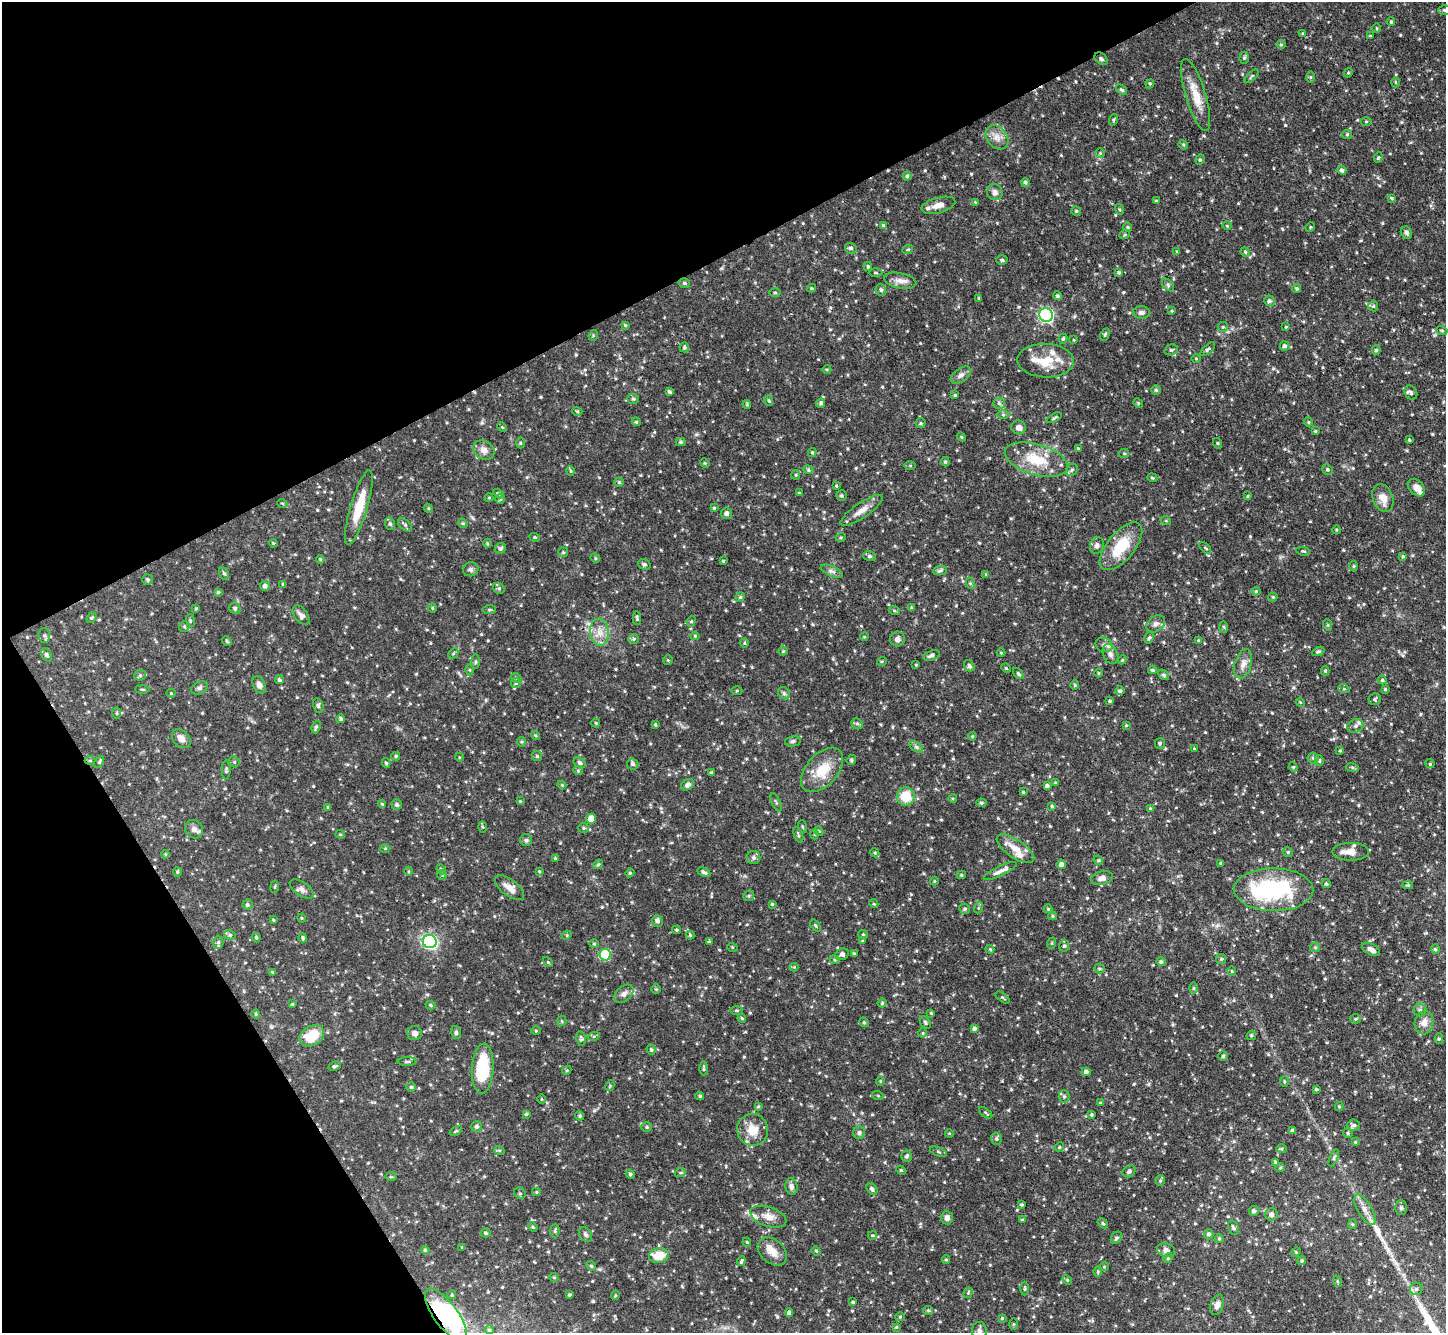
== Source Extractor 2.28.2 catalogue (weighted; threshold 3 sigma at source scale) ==
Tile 5 of 4 x 4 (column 1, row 2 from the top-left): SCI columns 11-1454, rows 2961-4291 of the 5795 x 5784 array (HDU 1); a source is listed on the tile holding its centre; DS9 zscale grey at full resolution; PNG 1448 x 1335 px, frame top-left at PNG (2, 2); each listed source drawn as its Kron ellipse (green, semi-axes under 4 px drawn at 4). Shown black and unused: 28% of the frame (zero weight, under 3 of 4 exposures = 1% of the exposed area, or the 3 px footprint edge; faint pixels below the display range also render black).
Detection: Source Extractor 2.28.2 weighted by HDU 2 'WHT'; one run over the whole footprint, this tile lists its part. Background 0.0834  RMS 0.0042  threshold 0.019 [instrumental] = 3 sigma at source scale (4.5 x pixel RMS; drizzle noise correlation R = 1.50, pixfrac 1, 0.05/0.05 arcsec/px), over >= 5 px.
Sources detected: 618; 1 inside a brighter object's white glare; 2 cosmic-ray / hot-pixel residue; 1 long thin detection or spike segment (spike, bleed or trail) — neither listed nor drawn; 10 inside a brighter listed object's ellipse — not listed separately; of the other 604, all 500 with FLUX_AUTO >= 0.385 (the completeness limit of this list) listed and drawn (104 fainter detections not listed), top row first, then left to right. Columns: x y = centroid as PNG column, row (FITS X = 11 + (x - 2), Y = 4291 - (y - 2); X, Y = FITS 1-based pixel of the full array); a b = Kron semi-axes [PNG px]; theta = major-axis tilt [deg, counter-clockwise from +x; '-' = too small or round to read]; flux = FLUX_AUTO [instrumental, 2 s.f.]
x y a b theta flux
1445 10 6 5 - 0.86
1391 22 4 3 - 0.52
1377 28 4 3 - 0.39
1303 33 4 4 - 0.44
1370 36 3 3 - 0.39
1281 45 5 3 - 0.43
1244 58 6 4 89 0.64
1101 59 7 5 -37 0.94
1348 73 5 4 - 0.44
1252 76 9 3 45 0.57
1310 77 6 4 90 0.51
1395 82 5 3 - 0.44
1150 84 4 4 - 0.51
1121 90 6 4 -37 0.7
1196 95 37 10 -73 8
1113 120 6 3 72 0.55
1366 121 5 3 - 0.43
1347 134 5 4 - 0.58
997 137 13 10 -51 3.4
1183 145 5 4 - 0.55
1100 153 5 4 - 0.55
1378 157 5 4 - 0.55
1200 160 5 4 - 0.62
1342 170 4 4 - 1.2
907 176 4 4 - 0.56
1025 182 4 4 - 0.79
995 192 8 7 - 1.9
1391 198 4 3 - 0.7
1156 201 3 3 - 0.42
975 202 4 3 - 0.4
938 205 17 7 15 3.8
1119 209 5 4 - 0.58
1076 211 4 4 - 0.55
883 225 3 3 - 0.5
1227 226 4 4 - 0.39
1128 227 4 4 - 0.45
1310 227 5 4 - 0.44
1406 233 6 5 - 1.1
1125 234 5 3 - 0.42
851 248 6 5 - 1
908 249 5 3 - 0.41
1177 252 4 3 - 0.43
1245 252 5 4 - 0.53
1002 260 5 5 - 0.76
868 266 4 3 - 0.56
876 273 7 3 -1 0.6
1119 273 4 4 - 0.65
900 281 16 7 -11 2.9
684 283 6 4 -15 0.69
1168 285 7 4 -47 0.74
812 288 4 4 - 0.47
1297 288 4 4 - 0.68
881 290 6 5 - 0.88
775 292 6 4 0 0.57
1058 296 4 4 - 0.68
979 298 3 2 - 0.44
1269 301 5 5 - 1
1373 306 5 5 - 0.64
1172 311 4 3 - 0.39
1141 312 8 6 0 1.3
1046 315 7 6 - 76
625 325 3 3 - 0.42
1223 327 5 5 - 0.55
1286 327 4 4 - 0.39
1442 331 5 3 - 0.46
593 335 5 4 - 0.47
1105 335 6 4 64 0.66
1063 339 5 4 - 0.63
1074 340 4 4 - 0.4
1285 346 5 4 - 0.95
684 347 5 4 - 0.77
1208 349 9 4 42 0.83
1171 350 7 5 15 0.86
1376 350 4 4 - 0.67
1196 358 5 3 - 0.42
1046 361 28 17 -2 10
827 369 4 3 - 0.42
961 375 11 6 36 1.8
1156 390 5 5 - 0.56
669 392 4 3 - 0.87
1411 393 7 6 - 0.95
955 395 4 3 - 0.46
633 399 6 5 - 0.68
769 400 5 4 - 0.52
821 403 5 4 - 0.75
999 403 6 5 - 0.86
1138 403 5 4 - 0.51
747 404 4 4 - 0.43
577 411 5 3 - 0.47
1003 415 6 4 0 0.66
1054 418 8 3 27 0.67
636 422 4 4 - 0.49
1308 422 4 4 - 0.53
921 423 5 4 - 0.51
502 427 5 4 - 0.4
1019 427 7 7 - 2
1315 431 3 3 - 0.44
961 437 5 4 - 0.43
1409 440 3 3 - 0.45
681 442 5 4 - 0.68
520 443 5 3 - 0.39
1217 443 5 3 - 0.43
1078 448 3 3 - 0.39
484 450 11 9 -34 2.8
812 452 4 4 - 0.49
1124 453 5 4 - 0.48
1036 460 32 15 -16 14
945 462 5 4 - 0.58
705 463 5 4 - 0.47
910 465 5 3 - 0.46
1327 469 5 5 - 0.66
808 470 5 4 - 0.59
1072 470 6 5 - 0.79
571 471 5 3 - 0.48
796 475 5 4 - 0.48
1152 478 5 4 - 0.53
619 482 5 4 - 0.52
836 486 3 2 - 0.39
1416 488 10 7 -46 3.2
499 493 6 4 -32 0.65
799 493 4 4 - 0.39
841 496 5 5 - 0.69
1247 496 4 4 - 0.46
489 498 4 4 - 0.42
1383 498 14 10 -69 4.3
500 499 5 5 - 0.66
282 503 5 3 - 0.45
359 507 39 8 73 12
428 508 5 3 - 0.42
714 508 3 3 - 0.5
861 510 25 7 34 3.9
726 513 6 5 - 1.4
1166 521 5 3 - 0.43
463 523 5 4 - 0.55
390 524 6 5 - 0.82
405 525 8 5 -42 0.84
1336 530 4 3 - 0.4
535 537 5 4 - 0.53
841 537 5 3 - 0.46
273 543 4 3 - 0.4
487 543 4 3 - 0.43
1097 545 8 7 - 1.5
1121 546 29 13 50 15
500 548 6 5 - 1
1205 548 7 3 -46 0.4
1303 551 7 4 -8 0.52
563 552 5 4 - 0.6
869 556 6 5 - 0.78
1403 556 4 3 - 0.52
595 558 5 4 - 0.49
320 559 4 3 - 0.46
723 561 3 3 - 0.45
644 564 6 5 - 0.87
1354 566 5 3 - 0.46
471 569 8 7 - 1.1
832 571 12 5 -23 1.4
940 571 7 4 1 0.77
224 573 6 4 -61 0.78
986 574 4 3 - 0.41
148 579 5 5 - 0.71
970 583 6 4 -72 0.53
283 584 4 4 - 0.54
265 586 5 5 - 1.2
499 588 6 5 - 0.79
1256 591 4 4 - 0.51
218 592 4 4 - 0.52
740 597 5 4 - 0.51
1273 597 4 4 - 0.48
196 608 4 3 - 0.48
235 608 6 5 - 0.95
432 608 5 3 - 0.4
911 608 4 3 - 0.49
489 610 6 4 6 0.65
894 610 5 3 - 0.52
301 615 11 6 -53 1.7
92 618 6 4 52 0.58
637 618 7 3 -87 0.77
190 620 6 4 -72 0.51
691 621 5 4 - 0.62
1156 624 10 7 34 1.9
1328 625 6 3 -72 0.49
184 626 5 5 - 0.69
1224 627 6 4 -88 0.55
599 632 14 9 -84 4.2
44 635 7 5 -88 0.9
695 636 4 4 - 0.5
864 637 4 3 - 0.41
1149 638 6 4 61 0.63
634 639 5 5 - 0.59
897 639 7 7 - 1.6
1198 640 4 3 - 0.44
227 641 5 4 - 0.55
744 643 4 4 - 0.46
1104 645 9 7 -25 1.6
783 651 4 4 - 0.51
1318 651 6 4 26 0.74
453 653 5 3 - 0.48
1001 653 4 4 - 0.41
1110 654 10 7 -64 1.8
47 655 7 5 -61 0.99
931 656 9 4 18 1.3
668 660 5 5 - 0.46
1122 660 4 3 - 0.43
882 661 5 3 - 0.41
476 662 7 4 90 0.64
1243 664 15 8 74 2.8
916 665 4 3 - 0.46
969 666 6 5 - 0.89
1006 668 5 4 - 0.5
470 670 5 3 - 0.47
1152 670 4 3 - 0.6
1325 671 4 4 - 0.51
1098 673 4 3 - 0.41
1018 674 6 3 -46 0.67
140 675 5 5 - 0.75
1163 675 6 4 -41 0.7
516 678 5 4 - 0.62
279 680 4 4 - 0.73
1382 680 4 4 - 0.62
516 683 5 4 - 0.62
259 685 9 6 -64 2
1075 685 4 4 - 0.53
199 688 9 6 29 1.1
142 689 7 3 -2 0.5
1344 689 6 3 -18 0.5
1385 689 3 2 - 0.42
737 691 5 3 - 0.45
1120 691 5 4 - 0.84
171 693 5 4 - 0.48
784 693 6 5 - 0.84
1375 699 6 5 - 0.8
1110 701 4 3 - 0.53
1300 702 5 3 - 0.39
318 705 7 5 -76 0.81
117 713 6 4 -90 0.51
341 719 4 4 - 0.76
596 723 4 4 - 0.46
857 724 6 5 - 0.71
655 725 4 3 - 0.5
1126 725 4 4 - 0.43
1355 726 8 6 17 1.4
316 727 6 3 70 0.69
536 735 5 3 - 0.48
972 736 4 3 - 0.42
181 739 11 8 -47 2.8
793 741 8 5 11 0.92
521 742 5 4 - 0.49
1160 743 5 5 - 0.64
916 747 8 4 -36 0.92
1194 749 4 3 - 0.39
1340 751 4 3 - 0.5
396 756 4 4 - 0.59
537 756 5 5 - 0.55
459 757 4 3 - 0.39
1313 758 5 5 - 0.8
90 760 5 3 - 0.47
851 760 5 4 - 0.7
1319 761 5 4 - 0.71
99 762 6 4 62 0.67
234 762 6 5 - 0.66
386 763 5 4 - 0.56
580 763 6 4 -30 0.96
633 764 5 5 - 1
1430 764 4 4 - 0.53
1293 767 5 4 - 0.52
1352 767 6 4 -18 0.52
226 770 9 4 88 0.75
822 770 26 15 48 11
578 771 4 4 - 0.5
711 773 3 3 - 0.71
1055 783 4 3 - 0.49
562 785 4 3 - 0.39
687 785 7 5 30 1.2
1047 786 4 4 - 0.94
1023 792 3 2 - 0.39
906 797 9 9 - 9.8
953 798 4 3 - 0.41
520 801 4 4 - 0.39
776 802 10 3 -66 0.64
981 803 5 4 - 0.64
382 804 4 4 - 0.46
397 805 5 5 - 1
1052 806 4 4 - 0.55
328 807 4 4 - 0.49
1150 808 4 4 - 0.45
591 819 5 5 - 5
802 826 6 3 -71 0.43
482 827 6 4 -89 0.53
583 828 5 5 - 0.61
194 829 9 8 - 2
819 831 5 4 - 0.53
340 834 4 4 - 0.44
814 834 5 3 - 0.44
798 835 8 3 -68 0.69
526 840 6 6 - 0.79
385 848 5 3 - 0.39
1015 849 22 9 -34 5.5
1288 852 5 4 - 0.55
1351 852 18 9 0 4.1
875 853 5 3 - 0.48
165 854 4 4 - 0.47
555 858 4 3 - 0.5
753 858 7 6 - 1.3
1098 860 5 4 - 0.45
1221 863 4 3 - 0.56
598 864 5 4 - 0.53
1061 864 5 4 - 1.5
441 869 5 4 - 0.63
409 871 4 3 - 0.41
539 871 3 3 - 0.42
1000 871 18 5 26 2
177 872 4 3 - 0.57
704 872 7 3 -27 1
630 873 4 4 - 0.5
442 875 4 4 - 0.51
961 875 4 4 - 0.54
1102 878 11 6 13 2.2
934 881 4 4 - 0.44
1326 884 4 4 - 0.59
1408 885 5 4 - 0.49
275 887 6 3 81 0.46
510 888 17 8 -37 4
302 889 14 6 -33 1.9
1274 890 40 21 -1 44
749 896 6 5 - 0.67
772 904 3 3 - 0.5
874 904 5 3 - 0.45
247 905 5 5 - 0.65
978 908 5 3 - 0.46
965 909 5 5 - 0.82
1048 909 4 4 - 0.41
1053 916 4 4 - 0.53
302 918 4 4 - 0.45
273 920 4 4 - 0.41
657 921 6 5 - 1.2
815 925 6 4 -53 0.6
677 930 4 3 - 0.57
863 934 5 4 - 0.51
230 935 6 4 -13 0.72
567 935 5 4 - 0.45
690 935 4 4 - 0.56
256 937 5 3 - 0.53
303 938 5 3 - 0.67
430 941 7 6 - 66
709 941 4 3 - 0.47
863 941 4 3 - 0.56
218 942 6 5 - 0.92
1052 943 6 3 72 0.48
594 944 5 4 - 0.5
1064 946 6 5 - 0.75
732 947 5 3 - 0.39
1315 947 5 4 - 0.53
990 949 4 3 - 0.47
1371 949 10 5 -29 1.7
1435 949 5 4 - 0.66
854 953 4 3 - 0.57
842 954 7 5 26 1.5
605 955 6 5 - 25
1221 959 5 5 - 0.52
835 960 5 3 - 0.47
548 962 6 3 -45 0.5
1161 962 5 4 - 0.77
794 967 4 4 - 0.42
1099 969 5 4 - 0.65
1232 971 4 4 - 0.43
272 972 4 4 - 0.41
1193 988 5 3 - 0.44
656 989 5 4 - 0.46
624 994 11 7 42 1.8
1003 998 8 3 -37 0.44
882 1003 4 4 - 0.53
292 1004 4 3 - 0.44
430 1005 5 4 - 0.58
737 1010 6 3 -1 0.47
1420 1010 6 6 - 1
931 1013 4 3 - 0.4
256 1014 4 4 - 0.46
742 1018 4 4 - 0.47
1355 1019 5 4 - 0.59
562 1021 5 4 - 0.49
864 1022 5 4 - 0.58
925 1023 7 4 -54 0.77
1424 1023 12 9 78 3.6
974 1029 4 4 - 1
536 1031 5 3 - 0.39
415 1033 7 7 - 1.9
456 1033 7 5 -76 0.76
923 1033 4 4 - 0.49
1251 1035 5 4 - 0.63
312 1036 13 9 31 11
594 1036 6 4 18 0.55
581 1039 8 4 -77 0.77
1439 1039 5 4 - 0.65
651 1050 5 4 - 0.66
1223 1056 5 5 - 0.67
407 1062 9 3 0 0.72
335 1066 6 3 25 0.66
704 1068 7 4 90 0.68
483 1069 25 11 86 23
567 1070 5 3 - 0.45
1086 1072 4 4 - 1.1
880 1081 4 4 - 0.5
1284 1082 5 3 - 0.42
610 1086 6 4 62 0.52
411 1087 5 5 - 0.63
1316 1089 3 3 - 0.48
700 1096 4 3 - 0.58
878 1096 5 3 - 0.43
1064 1096 6 5 - 0.9
542 1099 5 3 - 0.42
1100 1103 4 4 - 0.43
758 1106 3 3 - 0.45
1339 1106 4 4 - 0.44
986 1113 8 3 -36 0.49
526 1114 4 4 - 0.56
1091 1115 4 4 - 0.58
580 1116 5 4 - 0.72
1354 1125 6 5 - 0.83
477 1126 5 5 - 1
647 1127 5 4 - 0.67
753 1130 16 15 - 7.4
456 1131 7 3 32 0.5
1293 1131 4 3 - 1.1
859 1133 6 6 - 1.3
949 1133 4 3 - 0.39
1348 1133 5 4 - 0.55
996 1139 6 5 - 0.79
1355 1142 4 4 - 0.4
1059 1147 5 4 - 0.52
1281 1149 5 4 - 0.56
499 1150 5 3 - 0.48
938 1152 9 3 -21 0.57
907 1156 6 5 - 0.92
1334 1158 9 3 67 0.74
1275 1162 4 4 - 0.46
1280 1168 5 4 - 0.54
901 1170 5 4 - 0.46
1129 1171 7 5 38 0.87
680 1173 5 3 - 0.48
630 1174 4 4 - 0.81
391 1177 6 3 -1 0.5
1160 1180 5 5 - 0.6
791 1186 8 6 -82 1.5
872 1189 6 4 -47 0.89
536 1192 4 4 - 0.48
520 1193 6 5 - 0.72
1021 1204 4 4 - 0.57
1401 1208 7 5 -88 0.97
1365 1210 17 7 -59 3.4
1254 1211 5 5 - 1.1
1271 1214 6 6 - 1.7
768 1217 19 9 -18 4
947 1218 7 6 - 1.8
1022 1220 4 4 - 0.5
1103 1223 6 4 -43 0.57
1352 1224 5 4 - 0.48
533 1227 5 4 - 0.5
1233 1228 8 5 -65 1.1
555 1231 7 4 84 0.68
486 1233 5 3 - 0.63
586 1234 8 6 -57 1.1
1209 1234 5 4 - 0.91
872 1235 4 3 - 0.46
1116 1238 6 5 - 0.89
1219 1239 4 3 - 0.57
747 1242 4 4 - 0.4
462 1247 4 3 - 0.43
425 1250 4 4 - 0.56
1166 1250 9 6 -17 1.6
772 1251 16 11 -42 4.5
816 1251 4 4 - 0.49
1296 1252 4 4 - 0.5
659 1256 10 7 9 7.3
1168 1258 5 4 - 0.51
946 1259 4 4 - 0.48
741 1261 5 3 - 0.7
1302 1261 4 4 - 0.67
591 1266 5 4 - 0.64
1104 1267 5 4 - 0.43
1098 1271 5 3 - 0.45
554 1277 4 4 - 0.52
1067 1280 5 4 - 0.5
1337 1281 6 3 -72 0.49
1025 1289 7 3 90 0.53
1416 1289 6 6 - 0.98
968 1293 6 4 57 0.5
452 1295 4 3 - 0.53
569 1295 3 3 - 0.57
615 1295 4 4 - 0.45
853 1302 4 3 - 0.63
1217 1305 10 6 72 2
928 1310 5 4 - 0.56
789 1313 4 4 - 1.2
446 1315 32 12 -54 73
900 1317 5 4 - 0.5
1002 1318 4 4 - 0.55
1013 1324 6 4 90 0.55
896 1327 4 3 - 0.41
489 1330 5 4 - 0.57
979 1331 9 7 -87 1.6
Overlapping masked pixels (flux is a lower limit): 3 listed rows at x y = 90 760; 1371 949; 446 1315
Isophote crosses this tile's border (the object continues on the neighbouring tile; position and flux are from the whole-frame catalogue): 3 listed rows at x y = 1445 10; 446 1315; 979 1331
Unlisted compact peaks at least as high as the median listed source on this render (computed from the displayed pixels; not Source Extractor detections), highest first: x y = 593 1301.